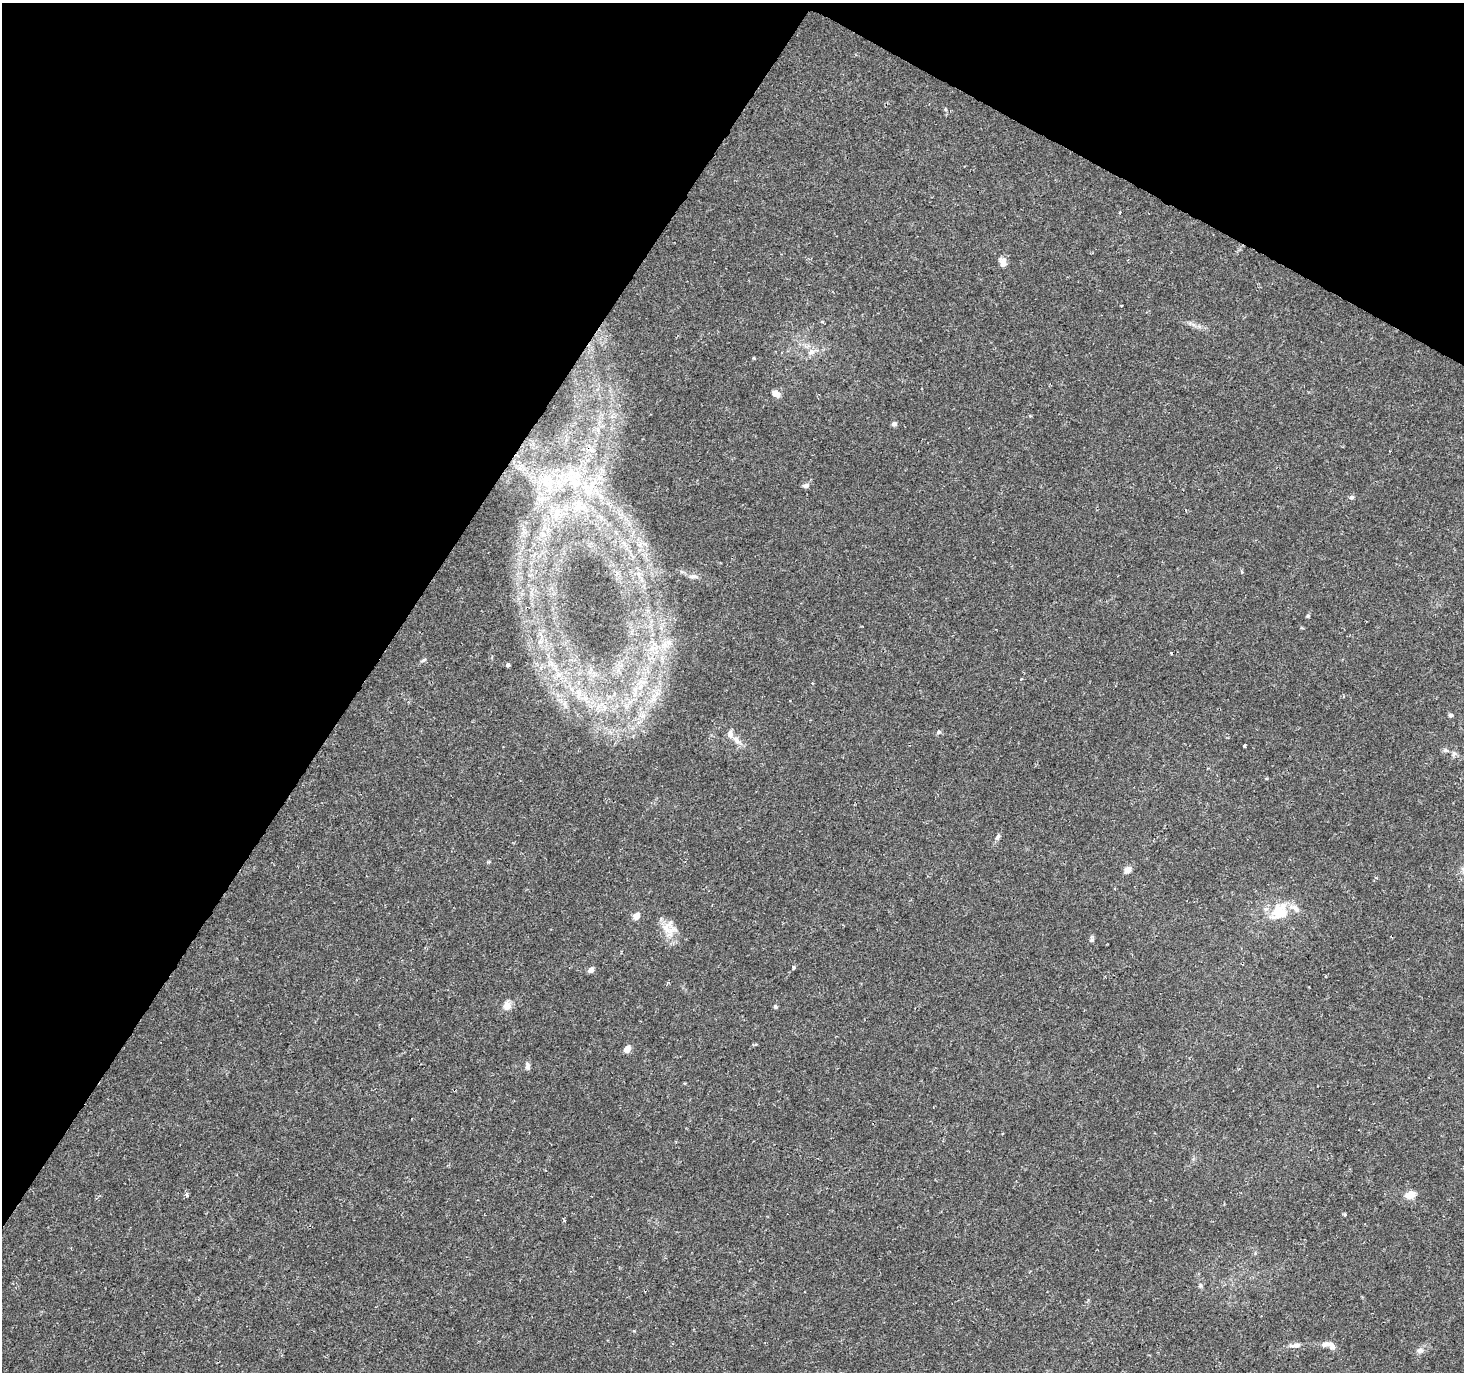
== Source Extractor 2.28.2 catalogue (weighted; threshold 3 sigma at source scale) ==
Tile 2 of 4 x 4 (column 2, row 1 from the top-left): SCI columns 1463-2924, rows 4302-5671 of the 5854 x 5930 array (HDU 1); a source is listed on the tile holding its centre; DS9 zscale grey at full resolution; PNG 1466 x 1374 px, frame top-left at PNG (2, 3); no overlay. Shown black and unused: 31% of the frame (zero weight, under 2 of 3 exposures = <1% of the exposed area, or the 3 px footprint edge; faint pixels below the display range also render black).
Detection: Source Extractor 2.28.2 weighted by HDU 2 'WHT'; one run over the whole footprint, this tile lists its part. Background 0.0162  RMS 0.0025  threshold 0.0112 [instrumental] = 3 sigma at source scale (4.5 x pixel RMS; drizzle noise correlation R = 1.50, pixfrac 1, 0.0396/0.0396 arcsec/px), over >= 5 px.
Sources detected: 56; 1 cosmic-ray / hot-pixel residue — not listed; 4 inside a brighter listed object's ellipse — not listed separately; the other 51 listed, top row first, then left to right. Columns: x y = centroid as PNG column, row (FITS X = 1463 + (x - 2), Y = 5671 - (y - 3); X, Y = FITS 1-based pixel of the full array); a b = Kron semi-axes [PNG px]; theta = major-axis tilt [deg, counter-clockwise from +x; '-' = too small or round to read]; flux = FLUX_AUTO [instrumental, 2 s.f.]
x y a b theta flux
1120 212 3 3 - 0.25
1003 262 11 7 -77 1.8
1121 306 2 2 - 0.2
811 352 10 8 31 1.6
754 358 4 3 - 0.33
776 394 8 6 -38 1.7
894 424 7 5 4 0.64
572 472 23 10 -15 5.3
548 482 26 20 -73 10
806 485 8 6 0 0.83
586 488 11 9 77 2.4
1351 497 6 5 - 0.6
579 506 20 11 -19 4
557 513 13 9 76 2.7
694 576 12 6 -2 0.97
1308 616 5 4 - 0.38
668 642 10 9 - 1.7
651 648 8 4 53 0.86
423 660 8 4 27 0.44
508 665 3 3 - 1.8
1021 679 3 3 - 0.52
579 694 15 7 75 1.8
634 694 7 5 88 0.9
653 698 15 6 84 1.9
604 708 7 4 71 0.69
1451 715 5 5 - 0.49
939 732 6 5 - 0.4
737 740 15 7 -42 1.8
1244 746 3 3 - 1.7
1446 750 7 5 -2 0.58
1454 753 7 6 - 0.64
998 837 9 5 59 0.64
1127 870 9 8 - 1.4
1276 910 32 15 48 6.3
636 916 8 6 56 1.6
666 928 33 15 -33 4.2
1092 940 7 5 21 0.46
793 967 4 4 - 0.43
591 970 7 5 38 1.1
507 1006 10 9 - 2
775 1007 5 5 - 0.41
756 1045 5 3 - 0.3
627 1049 8 6 47 1.6
528 1065 10 6 -83 0.81
187 1195 5 4 - 0.41
1410 1195 11 7 18 2.8
564 1221 4 3 - 0.28
1201 1285 6 4 -89 0.43
1326 1344 15 6 11 1.3
1295 1345 17 6 4 1.3
1420 1350 9 7 -2 0.95
Unlisted compact peaks at least as high as the median listed source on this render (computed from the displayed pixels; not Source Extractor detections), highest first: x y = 1345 1214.